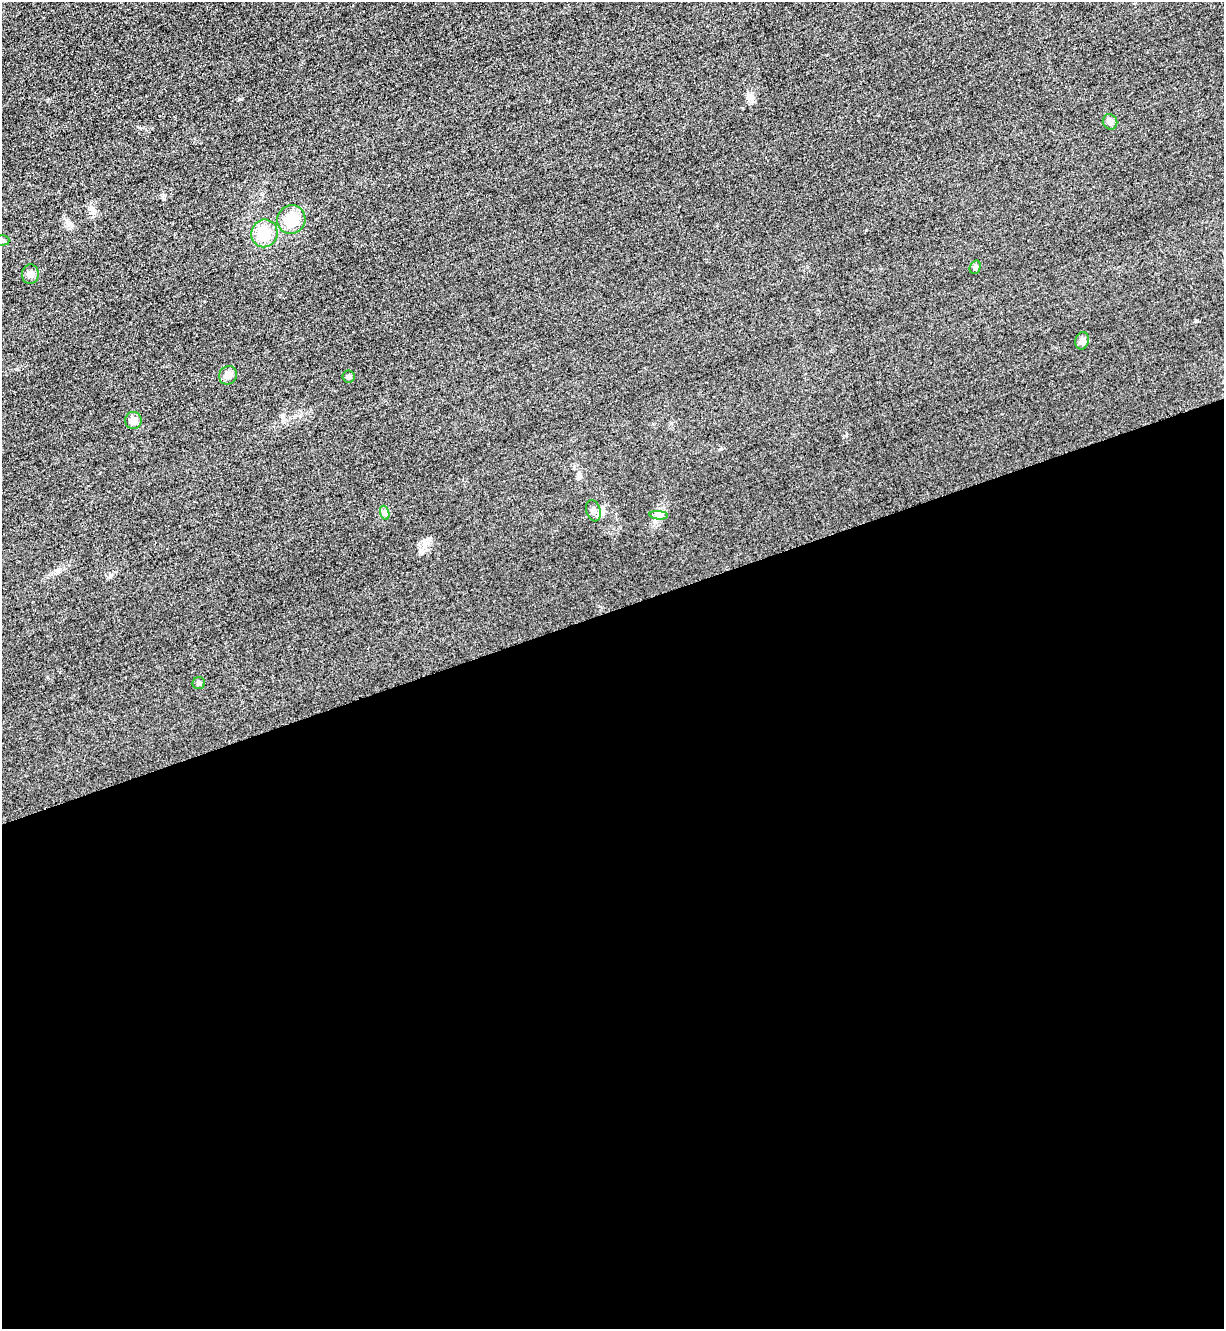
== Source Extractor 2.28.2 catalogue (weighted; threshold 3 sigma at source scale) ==
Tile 15 of 4 x 4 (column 3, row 4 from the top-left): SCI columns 2739-3960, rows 30-1356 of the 5349 x 5365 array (HDU 1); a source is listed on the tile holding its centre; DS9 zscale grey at full resolution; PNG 1226 x 1331 px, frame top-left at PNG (2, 2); each listed source drawn as its Kron ellipse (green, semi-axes under 4 px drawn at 4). Shown black and unused: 54% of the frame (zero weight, under 3 of 4 exposures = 3% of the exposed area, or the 3 px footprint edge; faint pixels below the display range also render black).
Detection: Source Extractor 2.28.2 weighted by HDU 2 'WHT'; one run over the whole footprint, this tile lists its part. Background 0.0587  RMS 0.017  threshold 0.0753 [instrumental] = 3 sigma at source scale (4.5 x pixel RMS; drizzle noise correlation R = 1.50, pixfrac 1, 0.05/0.05 arcsec/px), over >= 5 px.
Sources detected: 14; all 14 listed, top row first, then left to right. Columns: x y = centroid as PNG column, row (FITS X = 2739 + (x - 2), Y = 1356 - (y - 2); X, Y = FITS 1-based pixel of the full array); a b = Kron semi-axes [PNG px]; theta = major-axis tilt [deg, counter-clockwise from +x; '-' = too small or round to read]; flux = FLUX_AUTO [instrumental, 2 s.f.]
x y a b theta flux
1110 122 8 7 - 7.3
291 220 14 14 - 41
264 233 14 13 - 41
3 240 7 5 1 3.1
975 267 7 5 71 3.5
30 274 9 8 - 8.8
1082 341 9 6 77 5.2
228 375 9 8 - 9.7
349 376 6 6 - 3.6
133 420 8 8 - 12
593 511 11 7 -73 6.6
385 513 7 4 -73 4
659 515 9 4 -5 4.2
199 683 6 6 - 3.9
Isophote crosses this tile's border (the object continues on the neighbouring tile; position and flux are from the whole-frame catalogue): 1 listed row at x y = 3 240
Unlisted compact peaks at least as high as the median listed source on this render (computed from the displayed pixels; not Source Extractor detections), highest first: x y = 1197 321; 866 230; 91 207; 164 195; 577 478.